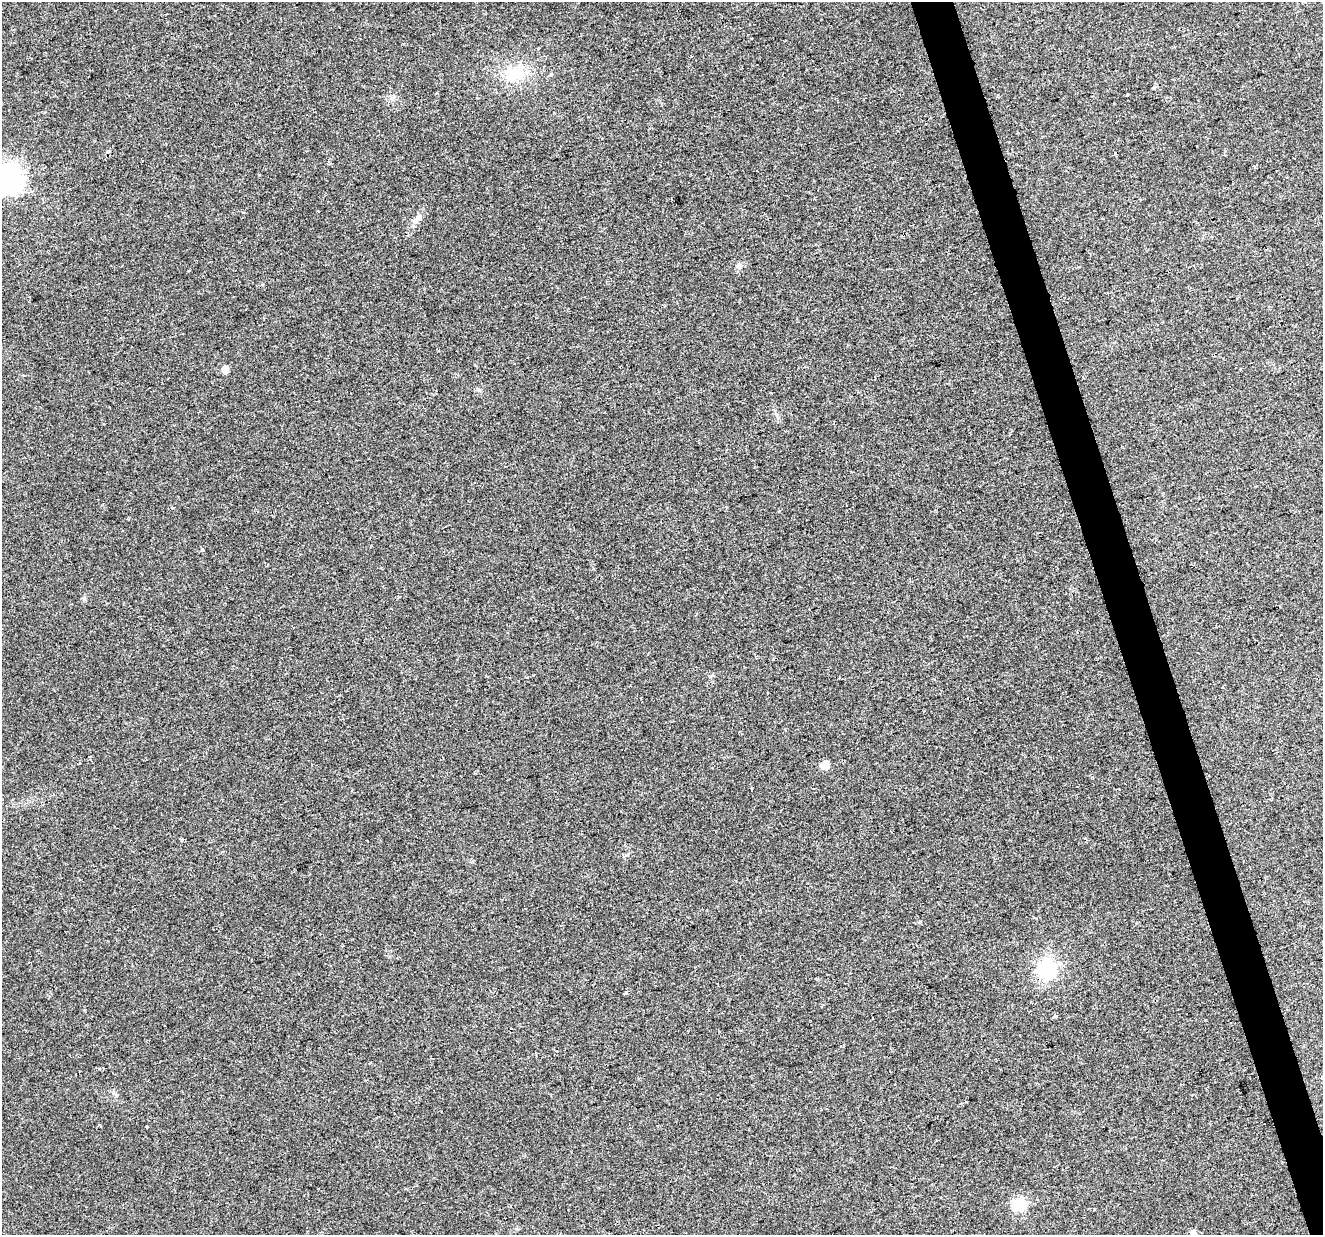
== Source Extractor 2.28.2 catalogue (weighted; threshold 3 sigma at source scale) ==
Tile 6 of 4 x 4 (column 2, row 2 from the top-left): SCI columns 1321-2641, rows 2523-3755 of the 5284 x 5097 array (HDU 1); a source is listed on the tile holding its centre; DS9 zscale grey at full resolution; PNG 1325 x 1237 px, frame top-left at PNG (2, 2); no overlay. Shown black and unused: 3% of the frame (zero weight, under 2 of 3 exposures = <1% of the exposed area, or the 3 px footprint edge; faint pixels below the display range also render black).
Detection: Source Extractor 2.28.2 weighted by HDU 2 'WHT'; one run over the whole footprint, this tile lists its part. Background 0.0261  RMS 0.0056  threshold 0.0253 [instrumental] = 3 sigma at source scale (4.5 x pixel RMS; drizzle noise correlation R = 1.50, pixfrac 1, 0.0396/0.0396 arcsec/px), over >= 5 px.
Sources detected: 24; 3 cosmic-ray / hot-pixel residue — not listed; the other 21 listed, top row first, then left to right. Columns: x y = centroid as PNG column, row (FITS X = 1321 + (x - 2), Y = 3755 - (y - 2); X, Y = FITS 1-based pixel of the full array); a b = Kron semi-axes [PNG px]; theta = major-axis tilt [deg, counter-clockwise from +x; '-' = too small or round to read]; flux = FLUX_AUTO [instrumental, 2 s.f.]
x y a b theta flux
514 74 27 17 3 16
551 75 3 3 - 3.5
1154 87 5 4 - 0.82
1127 95 3 3 - 2.8
1116 153 4 2 - 0.74
1255 166 3 3 - 1.5
8 179 11 10 - 420
416 220 8 6 56 2.1
739 265 6 6 - 1.3
225 370 7 6 - 3.5
479 390 7 4 -45 0.87
173 507 3 3 - 2.5
202 550 3 3 - 2.1
825 765 8 6 42 5.8
1046 968 25 24 - 28
626 993 3 3 - 2.4
1055 1016 4 3 - 2
100 1125 6 3 -50 0.66
147 1127 3 3 - 2.4
1019 1204 7 7 - 55
1193 1232 8 6 0 1.4
Isophote crosses this tile's border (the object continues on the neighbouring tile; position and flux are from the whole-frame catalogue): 1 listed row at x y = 8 179
Unlisted compact peaks at least as high as the median listed source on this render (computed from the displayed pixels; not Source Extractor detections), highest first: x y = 84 599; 181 840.